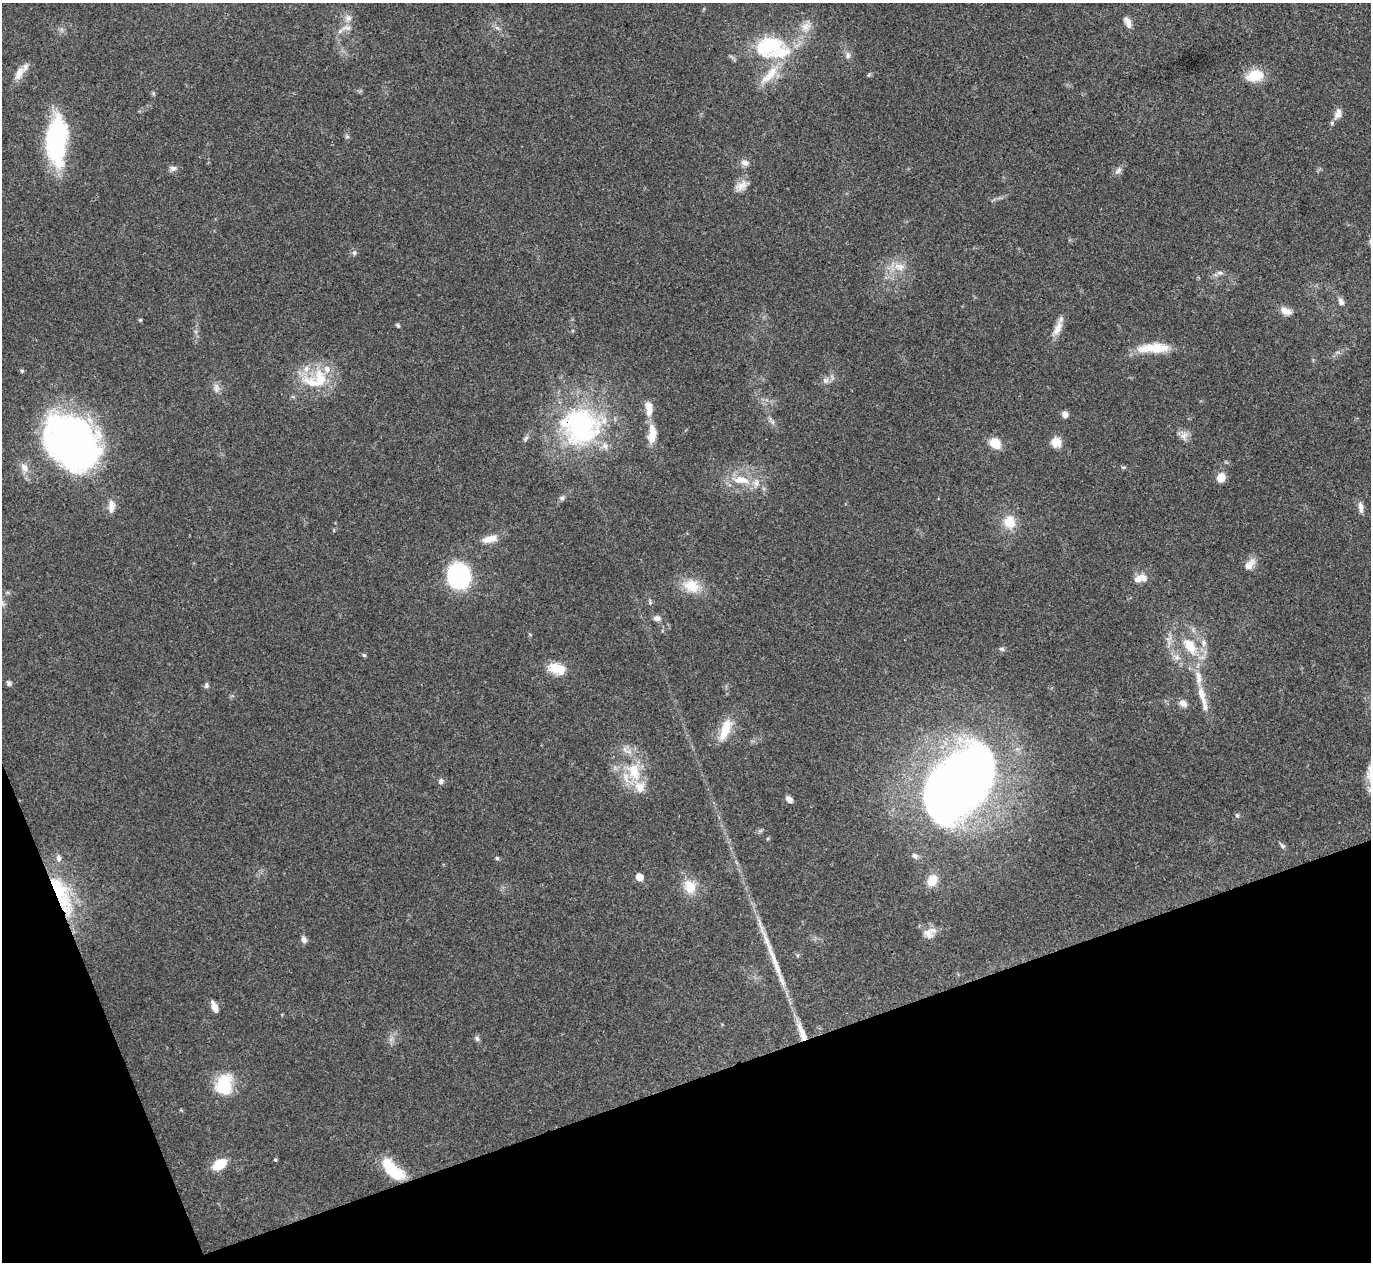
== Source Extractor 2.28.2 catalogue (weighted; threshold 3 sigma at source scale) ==
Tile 14 of 4 x 4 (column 2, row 4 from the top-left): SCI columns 1372-2740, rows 149-1408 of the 5480 x 5467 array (HDU 1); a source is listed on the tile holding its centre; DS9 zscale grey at full resolution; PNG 1373 x 1264 px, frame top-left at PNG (2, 3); no overlay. Shown black and unused: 18% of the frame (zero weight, under 3 of 4 exposures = <1% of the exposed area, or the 3 px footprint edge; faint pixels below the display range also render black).
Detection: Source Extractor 2.28.2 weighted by HDU 2 'WHT'; one run over the whole footprint, this tile lists its part. Background 0.0865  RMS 0.0058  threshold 0.026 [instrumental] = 3 sigma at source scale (4.5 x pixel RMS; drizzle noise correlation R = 1.50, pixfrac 1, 0.05/0.05 arcsec/px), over >= 5 px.
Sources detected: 99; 1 long thin detection or spike segment (spike, bleed or trail) — not listed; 11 inside a brighter listed object's ellipse — not listed separately; the other 87 listed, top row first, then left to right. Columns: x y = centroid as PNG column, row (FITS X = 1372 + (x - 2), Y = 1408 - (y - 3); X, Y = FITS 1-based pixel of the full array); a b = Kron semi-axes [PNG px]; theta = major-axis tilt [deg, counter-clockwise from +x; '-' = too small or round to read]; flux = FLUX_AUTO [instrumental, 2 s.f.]
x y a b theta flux
348 18 10 9 - 3.4
1128 22 14 7 -66 3.5
806 27 13 12 - 5.6
346 28 15 7 -2 3.4
497 28 8 5 -31 1.5
769 46 35 24 18 41
848 56 8 6 89 1.9
19 73 21 10 62 5.9
1255 76 22 13 13 12
768 77 26 10 47 11
153 93 6 4 -47 0.78
1338 114 17 9 68 4.1
56 141 47 20 88 77
745 163 10 7 -17 2.8
173 168 9 7 3 2.1
1118 170 11 6 38 2.2
741 185 18 10 33 5.1
354 253 6 5 - 1.2
899 267 16 10 -12 7
1220 273 9 4 8 1.5
1341 302 10 7 -63 2.6
1285 311 14 8 -20 4.9
140 320 4 4 - 0.72
398 325 6 4 -46 0.96
1058 328 20 9 68 5.9
1153 348 42 11 2 16
316 380 41 25 16 27
825 380 9 7 -44 2.4
216 388 13 6 -83 2.7
649 407 16 8 -83 7.3
1065 415 8 7 - 2.6
773 422 7 4 -89 1.2
580 426 52 47 -22 97
1184 436 13 9 68 3.5
526 438 9 4 46 1.4
652 438 15 10 -87 5.8
1056 442 10 10 - 7.5
73 443 39 30 -47 420
995 443 14 11 -40 8.4
24 467 13 9 -58 4.5
1123 467 6 4 -17 0.75
1221 477 10 8 71 6.6
741 480 28 12 -7 13
562 498 7 6 - 1.3
111 507 17 8 87 4.4
1361 508 15 6 -82 3.3
1009 522 15 14 - 11
490 539 20 8 12 6.7
1249 564 19 9 46 5.3
459 576 17 15 -76 89
1138 579 12 10 24 3.9
691 586 23 18 -22 13
650 602 8 5 -83 1.1
657 618 9 7 -5 2.4
1204 643 10 7 -90 3.1
1190 646 19 12 -56 13
1002 649 8 5 -15 1.2
364 655 6 4 -42 0.84
1177 657 7 6 - 2.2
557 669 21 12 -19 12
9 683 8 5 -73 1.3
206 685 9 5 78 1.2
1202 696 41 8 -75 11
1183 703 10 7 -30 3.3
725 729 30 11 68 12
634 771 28 15 -71 20
441 781 8 6 87 1.5
959 783 78 44 49 520
789 799 7 5 -40 3.3
1237 815 5 5 - 0.88
1282 846 9 5 -45 1.3
915 856 9 6 -20 1.9
497 858 6 5 - 0.82
639 877 6 5 - 8.8
932 880 14 11 61 8.2
690 886 17 13 -66 11
61 894 64 17 -66 39
929 934 16 11 -57 5.2
304 940 9 7 -67 2.2
797 955 6 4 -72 0.75
214 1007 13 6 -69 4.3
802 1033 28 8 -67 8.7
477 1039 8 6 -73 1.5
224 1085 27 20 77 21
275 1160 4 4 - 0.86
219 1164 12 8 31 17
393 1170 29 12 -44 24
Overlapping masked pixels (flux is a lower limit): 3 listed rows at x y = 580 426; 61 894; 802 1033